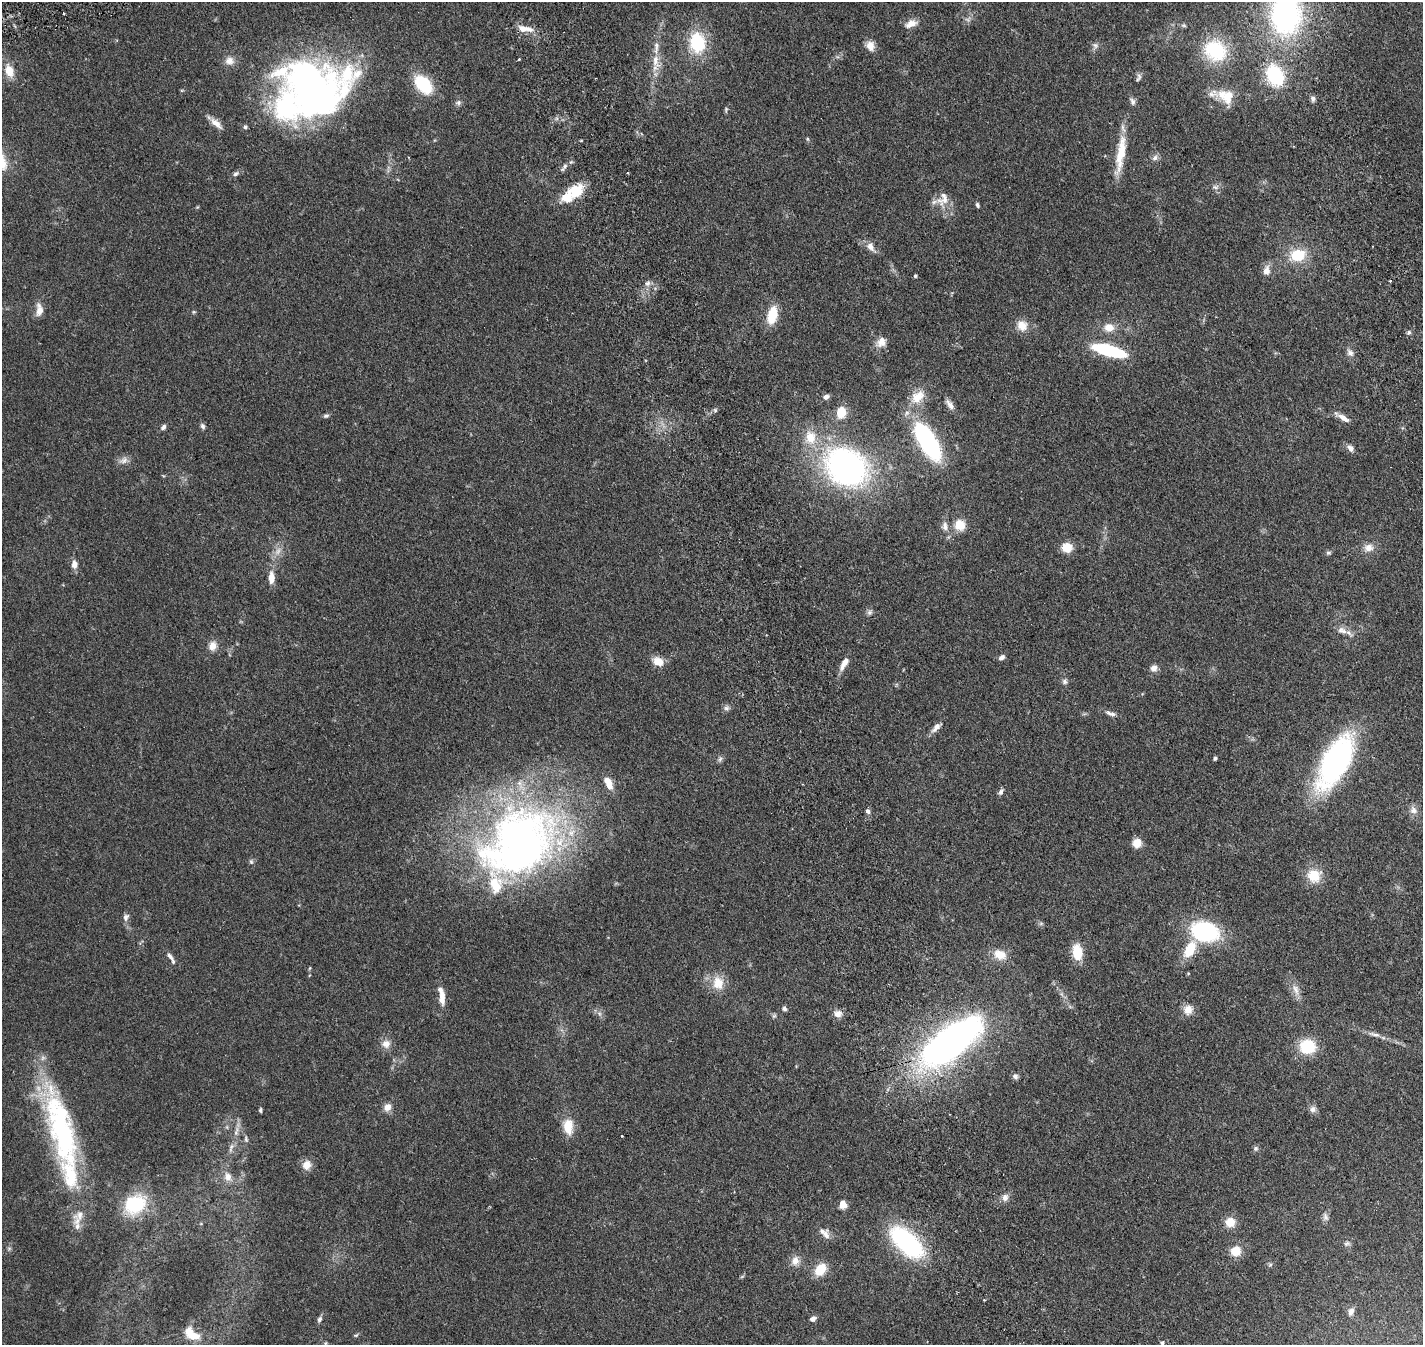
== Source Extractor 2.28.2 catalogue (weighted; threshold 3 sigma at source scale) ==
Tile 6 of 4 x 4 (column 2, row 2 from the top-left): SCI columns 1685-3105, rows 3157-4499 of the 6205 x 6198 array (HDU 1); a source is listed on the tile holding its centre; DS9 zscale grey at full resolution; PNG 1425 x 1347 px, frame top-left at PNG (2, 2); no overlay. Shown black and unused: <1% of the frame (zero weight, under 2 of 4 exposures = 12% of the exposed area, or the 3 px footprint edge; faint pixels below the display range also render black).
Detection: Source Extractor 2.28.2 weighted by HDU 2 'WHT'; one run over the whole footprint, this tile lists its part. Background 0.133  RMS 0.0063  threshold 0.0285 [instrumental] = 3 sigma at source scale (4.5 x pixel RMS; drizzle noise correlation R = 1.50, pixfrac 1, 0.05/0.05 arcsec/px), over >= 5 px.
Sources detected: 155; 2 too faint to see at this stretch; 1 inside a brighter object's white glare — not listed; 14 inside a brighter listed object's ellipse — not listed separately; the other 138 listed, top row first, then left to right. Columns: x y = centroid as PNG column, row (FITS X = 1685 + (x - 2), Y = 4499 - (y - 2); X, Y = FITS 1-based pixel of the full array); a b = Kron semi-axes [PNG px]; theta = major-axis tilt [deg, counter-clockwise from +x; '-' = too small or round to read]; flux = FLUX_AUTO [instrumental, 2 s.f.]
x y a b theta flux
64 13 3 3 - 0.78
1286 14 31 24 90 130
911 24 16 8 21 4.3
523 29 12 8 -6 4.7
697 42 23 18 -83 24
1095 45 8 7 - 1.6
870 46 13 10 -66 4.1
1215 51 25 21 -34 31
519 59 3 3 - 0.47
229 61 13 11 7 3.8
656 61 22 9 -86 6.8
9 71 16 10 -71 6.8
1275 75 20 14 -60 32
1138 78 12 5 65 1.4
423 84 18 11 -49 28
309 87 61 41 -71 230
1212 94 18 7 -4 3.1
1228 97 20 15 77 7.5
1313 99 8 6 -85 1.4
1132 101 10 6 -66 1.7
458 103 7 7 - 1.3
726 109 7 4 90 0.74
216 123 20 7 -41 4
245 127 5 5 - 0.98
1121 153 52 10 81 15
1155 158 10 7 46 1.8
564 167 13 4 52 1.7
236 174 8 5 39 1.3
1215 187 7 6 - 1.4
566 198 22 15 37 9.3
943 199 22 14 65 6.8
977 205 6 4 -66 0.96
870 247 13 9 -56 3.3
1298 255 18 14 10 15
1266 271 13 9 81 3.8
915 276 5 4 - 0.61
648 283 8 7 - 1.9
39 310 18 9 -89 4.2
194 312 6 3 -17 0.55
772 315 17 9 77 14
1022 326 14 12 -40 5.9
1109 328 12 11 - 5.5
1409 332 6 5 - 0.93
881 342 14 11 55 4.6
1109 351 28 8 -16 44
1350 353 11 8 -50 2.2
826 397 7 5 20 1.8
918 397 22 14 44 9.8
950 404 15 7 -54 3
715 410 5 5 - 0.77
841 412 10 8 78 10
326 416 7 5 10 1.1
1343 418 17 6 -31 3.7
203 426 7 6 - 1.2
163 427 7 5 49 1.4
810 437 20 15 -78 10
928 442 33 14 -59 80
1350 448 9 7 -55 2.3
124 460 13 9 25 2.8
846 467 42 33 -31 140
960 525 10 10 - 8.7
945 526 13 8 -85 3.1
1067 547 9 9 - 8
1369 548 13 11 3 4.2
1328 553 7 5 0 0.95
74 564 10 7 -87 3.1
271 578 13 7 89 5.4
870 612 8 6 33 1.3
1342 630 16 8 -24 3.9
213 646 10 9 - 4.4
1002 657 7 6 - 1.8
658 661 12 9 -26 6.2
844 663 15 6 61 5
1154 668 9 8 - 2.5
1065 681 7 7 - 1.4
726 708 8 7 - 1.5
1113 714 11 6 -8 1.8
936 727 15 7 46 3
1215 758 5 4 - 0.77
720 759 8 4 46 1.1
1335 761 41 19 62 150
609 783 15 7 -64 6.7
1001 792 9 5 69 1.3
1413 810 11 10 - 3
868 811 6 5 - 1.3
518 843 101 73 37 280
1137 843 8 7 - 7.4
251 862 7 5 -69 0.97
1314 876 17 16 - 10
126 917 11 7 64 1.8
1205 931 23 17 -10 55
1190 950 16 9 60 15
1077 952 15 9 -82 12
1000 955 16 11 -20 7.7
171 958 18 5 -57 2.2
718 983 18 15 -74 8.9
1296 990 18 8 -73 4.1
442 997 20 7 -88 5
784 1009 6 5 - 1.2
1188 1010 11 10 - 4.9
600 1014 7 4 -71 1
838 1014 11 9 -10 3.2
774 1016 6 5 - 0.86
1374 1034 19 5 -11 2.7
949 1043 55 23 37 270
386 1044 12 11 - 3.9
1307 1046 13 12 - 22
1015 1076 8 7 - 1.4
387 1107 11 9 49 3.5
1313 1109 9 8 - 2.1
260 1110 5 4 - 0.82
568 1127 21 13 -89 8.6
61 1130 109 29 -76 110
236 1131 16 6 77 3.2
621 1136 3 2 - 0.37
246 1139 9 5 -73 1.2
231 1148 16 5 74 2.4
1256 1148 7 6 - 1.1
307 1165 11 10 - 4.9
228 1177 13 10 -77 4.5
1005 1197 10 8 76 2.6
135 1204 25 19 30 26
843 1204 8 7 - 4.2
1325 1217 12 7 -74 1.9
1230 1222 10 9 - 7.2
826 1235 15 9 -83 2.9
906 1242 36 18 -44 67
1347 1243 9 6 13 1.3
1235 1251 9 9 - 8.3
795 1261 12 10 78 4
820 1269 14 10 51 10
1351 1311 9 6 67 2.4
319 1319 8 5 65 1.4
813 1319 8 6 31 1.9
192 1334 20 11 -34 7.9
356 1335 7 4 36 0.68
326 1343 6 4 89 0.53
1162 1343 4 4 - 0.87
Isophote crosses this tile's border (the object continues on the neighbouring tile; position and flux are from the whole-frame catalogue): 1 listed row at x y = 1286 14